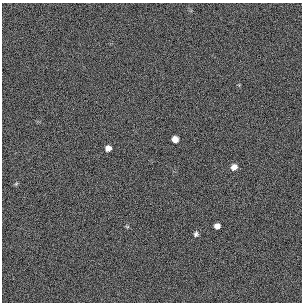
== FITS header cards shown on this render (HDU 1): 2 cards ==
NAXIS1  =                  300 / length of original image axis
NAXIS2  =                  300 / length of original image axis

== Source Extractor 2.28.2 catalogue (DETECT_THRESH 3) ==
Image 300 x 300 px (HDU 1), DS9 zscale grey, 1 PNG px = 1 image px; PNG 304 x 304 px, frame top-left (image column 1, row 300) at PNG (2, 3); no overlay
Background 385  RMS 67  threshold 200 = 3 sigma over >= 5 px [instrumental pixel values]
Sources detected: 7; all 7 listed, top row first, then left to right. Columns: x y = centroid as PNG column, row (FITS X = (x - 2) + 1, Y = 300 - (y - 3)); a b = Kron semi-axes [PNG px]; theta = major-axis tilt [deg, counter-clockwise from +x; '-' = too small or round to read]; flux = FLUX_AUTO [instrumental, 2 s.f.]
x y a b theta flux
175 139 6 5 - 34000
108 148 5 5 - 26000
234 167 7 6 - 28000
16 184 6 4 20 5100
127 226 6 4 -19 4600
217 226 5 5 - 24000
196 234 6 6 - 11000